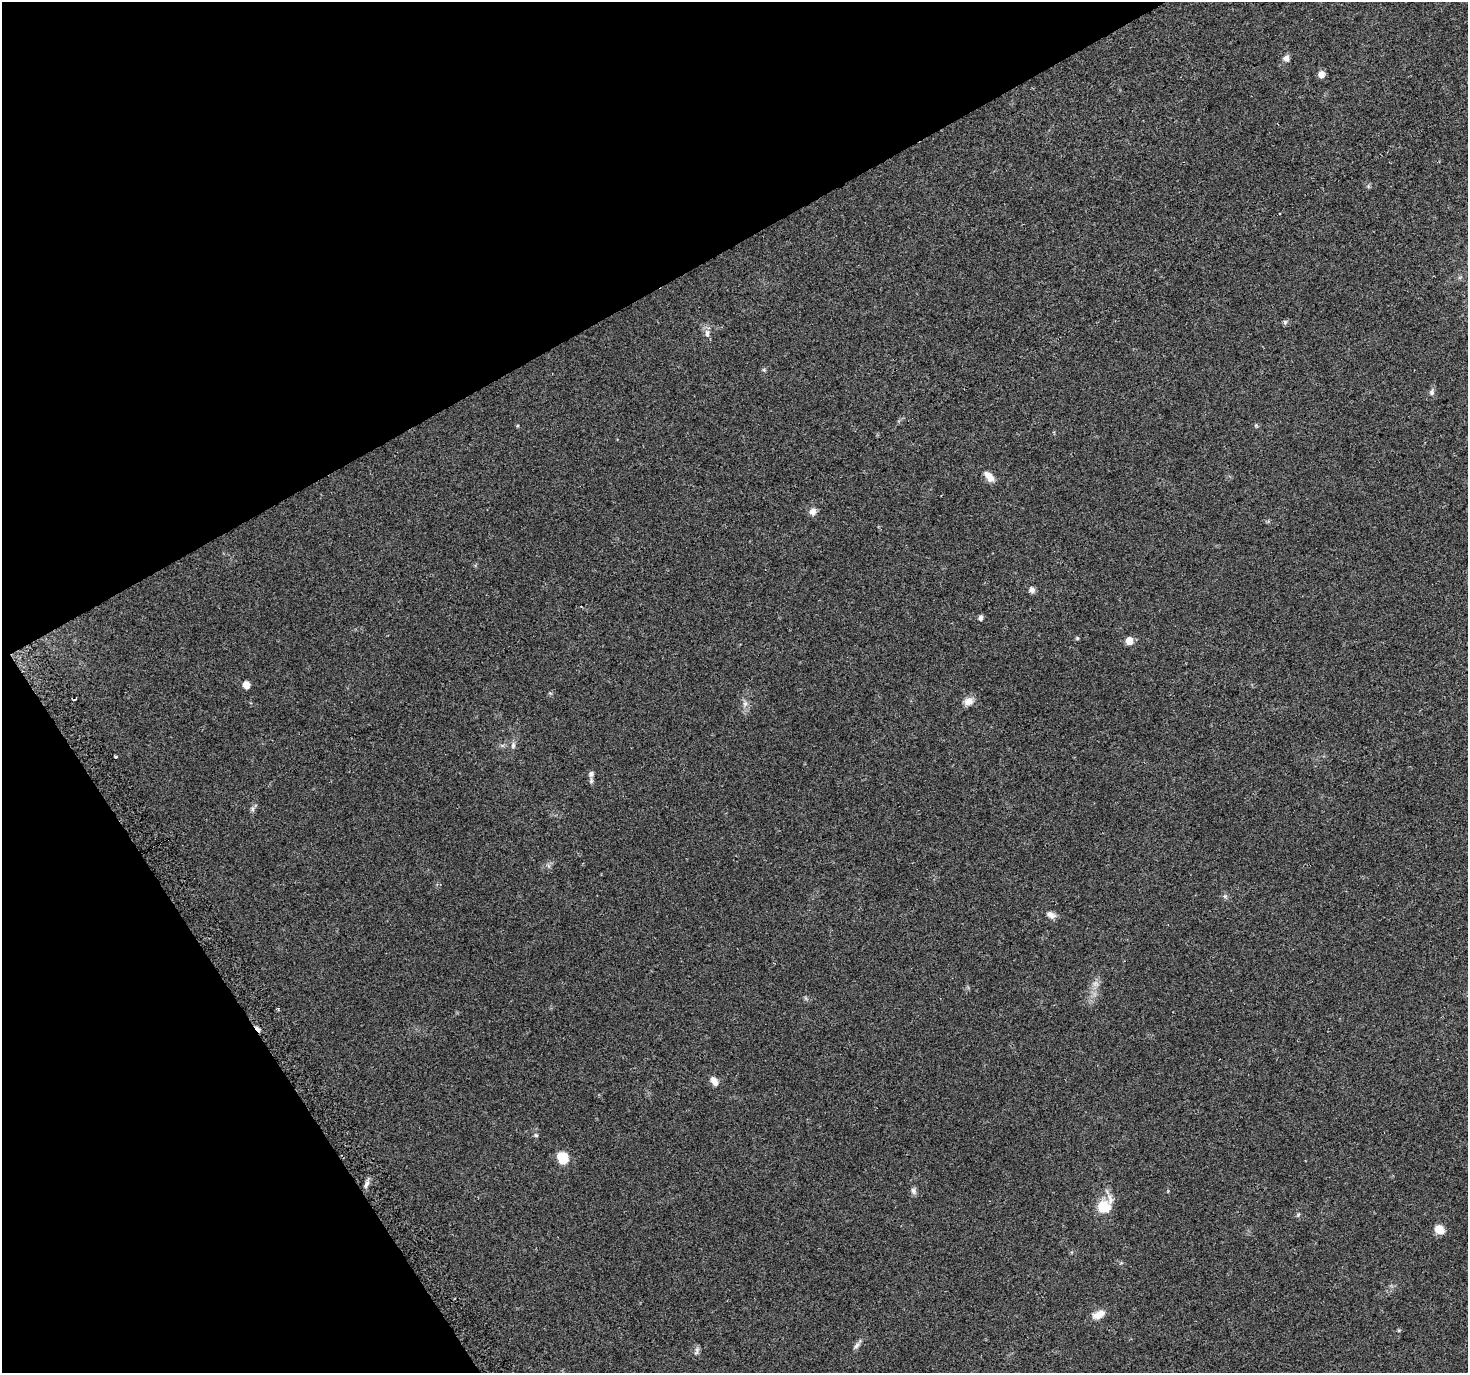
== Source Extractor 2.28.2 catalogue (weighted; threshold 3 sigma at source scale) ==
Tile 5 of 4 x 4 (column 1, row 2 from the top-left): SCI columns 28-1493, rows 2875-4245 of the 5926 x 5806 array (HDU 1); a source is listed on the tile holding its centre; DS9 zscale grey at full resolution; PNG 1470 x 1375 px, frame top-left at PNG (2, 2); no overlay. Shown black and unused: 28% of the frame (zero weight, under 2 of 3 exposures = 2% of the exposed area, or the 3 px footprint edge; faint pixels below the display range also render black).
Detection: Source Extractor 2.28.2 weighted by HDU 2 'WHT'; one run over the whole footprint, this tile lists its part. Background 0.093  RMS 0.0092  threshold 0.0415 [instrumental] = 3 sigma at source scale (4.5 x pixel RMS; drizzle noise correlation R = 1.50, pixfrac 1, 0.0396/0.0396 arcsec/px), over >= 5 px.
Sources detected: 34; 3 cosmic-ray / hot-pixel residue — not listed; the other 31 listed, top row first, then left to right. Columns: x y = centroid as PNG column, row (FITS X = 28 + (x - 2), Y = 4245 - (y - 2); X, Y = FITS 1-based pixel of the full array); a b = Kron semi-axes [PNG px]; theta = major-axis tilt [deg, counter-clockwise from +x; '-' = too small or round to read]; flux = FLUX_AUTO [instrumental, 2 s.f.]
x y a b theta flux
1286 58 7 6 - 4.1
1321 74 6 6 - 6.6
1285 322 6 5 - 1.7
707 334 9 6 -89 3.4
1431 392 9 5 87 2.2
989 477 15 7 -48 7
813 511 8 8 - 4.4
1032 590 7 6 - 3.2
581 606 3 2 - 1.2
981 617 5 4 - 2.7
1077 638 5 4 - 0.95
1129 641 6 5 - 10
246 685 5 5 - 11
969 701 12 9 21 6.2
745 704 6 6 - 2.4
513 745 8 6 89 2.3
116 757 3 3 - 2.2
591 774 8 7 - 2.7
252 809 7 4 90 1.8
1225 896 6 5 - 1.6
1051 915 12 7 -32 4.1
714 1081 11 7 -57 5.3
536 1135 6 5 - 1.3
563 1158 10 8 -57 23
366 1184 11 4 64 3
913 1191 9 7 -73 2.7
1103 1207 17 15 -16 18
1439 1229 10 8 -40 10
1099 1315 14 8 28 8.2
857 1345 10 4 45 2.5
696 1351 12 5 77 2.4